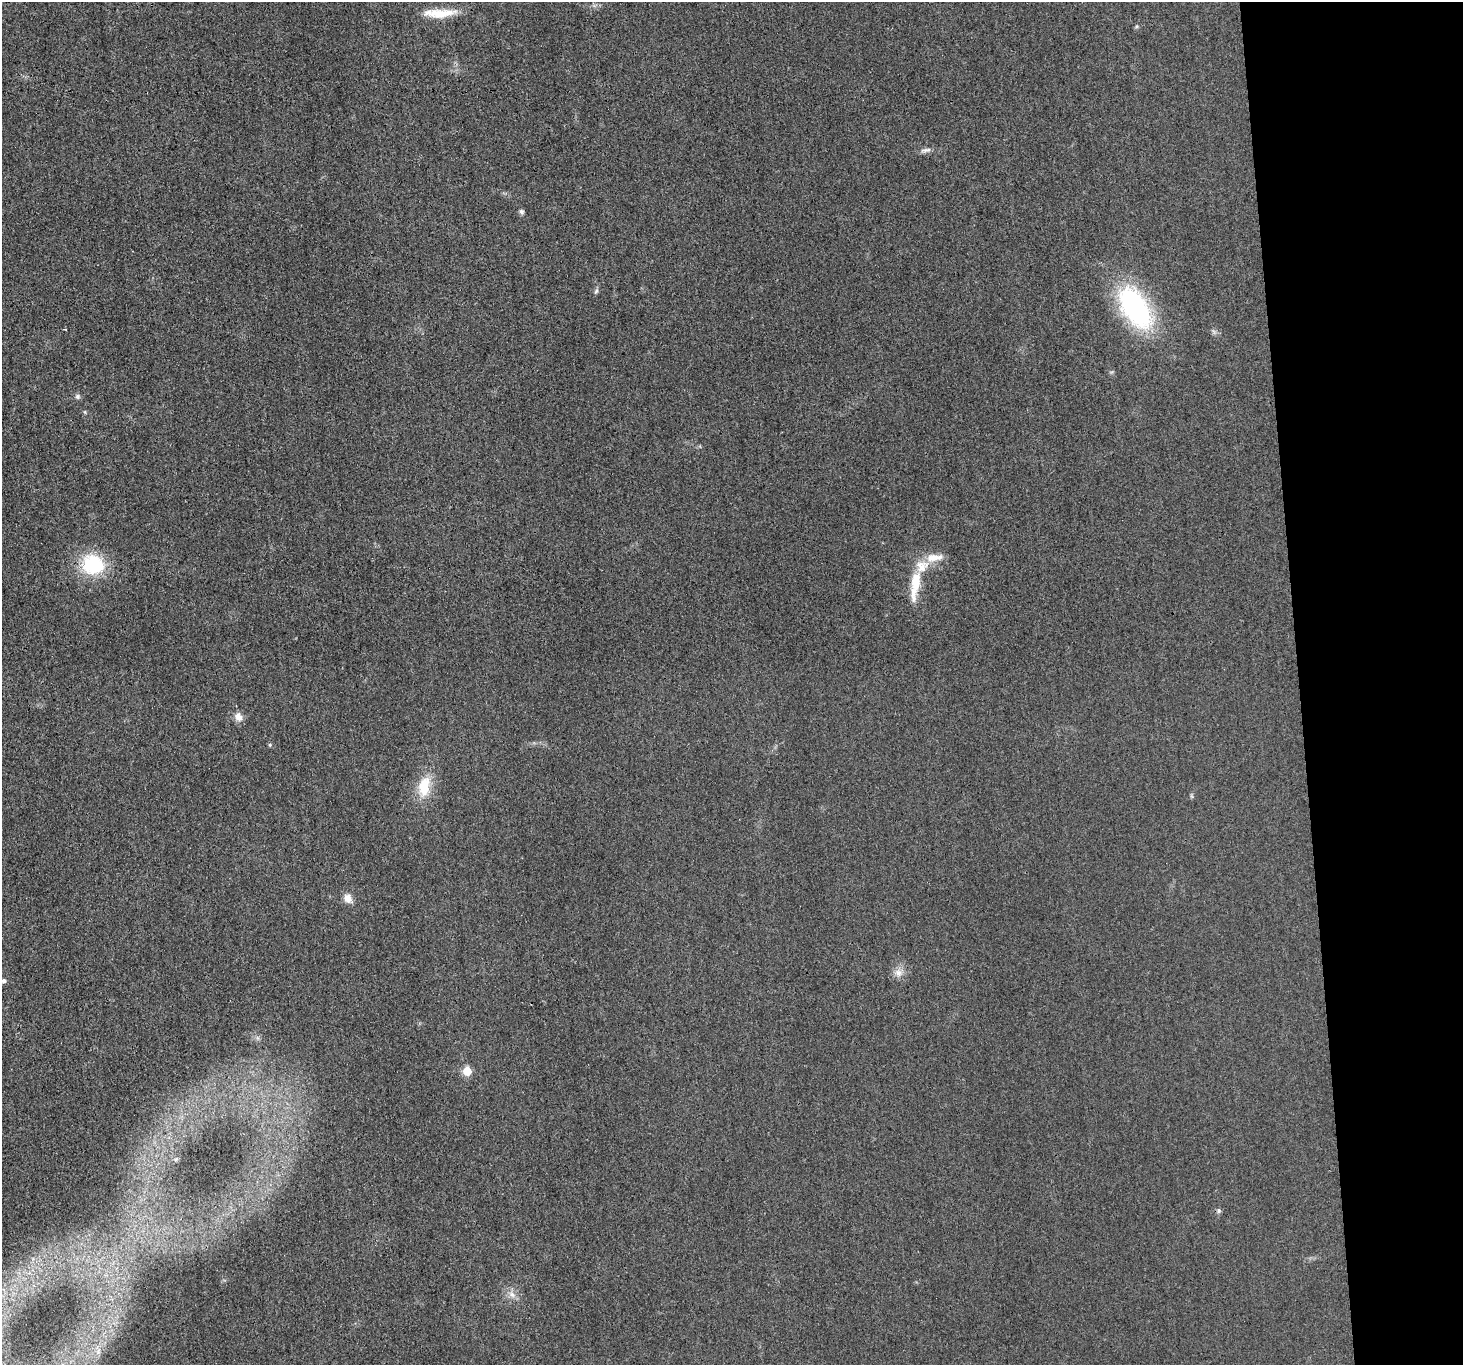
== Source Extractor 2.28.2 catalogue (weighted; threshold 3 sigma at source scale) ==
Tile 6 of 3 x 3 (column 3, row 2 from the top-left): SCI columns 2924-4384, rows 1494-2856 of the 4398 x 4371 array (HDU 1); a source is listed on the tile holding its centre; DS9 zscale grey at full resolution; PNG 1465 x 1367 px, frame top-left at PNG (2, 2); no overlay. Shown black and unused: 11% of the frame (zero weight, under 3 of 4 exposures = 1% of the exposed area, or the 3 px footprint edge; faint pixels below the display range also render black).
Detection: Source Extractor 2.28.2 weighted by HDU 2 'WHT'; one run over the whole footprint, this tile lists its part. Background 0.0225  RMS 0.0059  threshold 0.0264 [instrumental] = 3 sigma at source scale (4.5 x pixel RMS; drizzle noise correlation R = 1.50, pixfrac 1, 0.05/0.05 arcsec/px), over >= 5 px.
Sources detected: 23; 2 inside a brighter listed object's ellipse — not listed separately; the other 21 listed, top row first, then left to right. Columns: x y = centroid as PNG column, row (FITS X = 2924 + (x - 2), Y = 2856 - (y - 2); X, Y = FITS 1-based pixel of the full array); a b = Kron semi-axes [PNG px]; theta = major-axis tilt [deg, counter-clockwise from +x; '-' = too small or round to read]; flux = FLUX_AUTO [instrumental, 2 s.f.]
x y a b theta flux
440 13 39 11 4 14
926 150 15 5 6 2.5
521 212 7 5 -45 1.3
596 291 9 4 59 1.2
1135 308 42 22 -59 110
77 396 7 7 - 1.4
85 412 6 3 -71 0.6
934 557 26 10 6 8
93 564 20 18 -21 40
916 582 27 13 85 14
239 717 12 10 -62 4.3
270 745 5 4 - 0.96
424 786 28 15 82 17
348 898 12 9 -61 4.4
898 973 12 10 -3 4.4
3 981 6 5 - 1.7
467 1071 6 6 - 15
176 1159 5 4 - 0.87
1219 1211 6 6 - 1.2
512 1294 10 7 -40 3.3
98 1351 12 5 67 3.4
Isophote crosses this tile's border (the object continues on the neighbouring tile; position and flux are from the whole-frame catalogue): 1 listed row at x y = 3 981